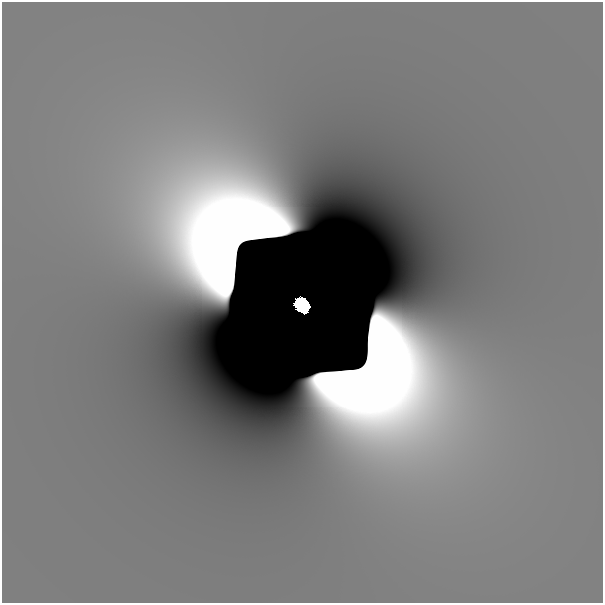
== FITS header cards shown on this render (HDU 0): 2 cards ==
NAXIS1  =                  601
NAXIS2  =                  601

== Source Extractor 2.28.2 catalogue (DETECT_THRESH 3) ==
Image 601 x 601 px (HDU 0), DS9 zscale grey, 1 PNG px = 1 image px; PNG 605 x 605 px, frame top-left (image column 1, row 601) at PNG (2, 2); no overlay
Background -5.51e-12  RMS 5.1e-12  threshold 1.52e-11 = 3 sigma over >= 5 px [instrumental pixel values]
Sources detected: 3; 2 with non-positive FLUX_AUTO (blend fragments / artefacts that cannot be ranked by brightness) are not listed; the other 1 listed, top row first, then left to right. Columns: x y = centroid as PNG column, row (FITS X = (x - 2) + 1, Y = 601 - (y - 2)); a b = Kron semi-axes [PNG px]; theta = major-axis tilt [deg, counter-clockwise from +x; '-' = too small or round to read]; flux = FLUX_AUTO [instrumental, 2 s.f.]
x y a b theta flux
302 305 12 10 -48 3.5
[2 non-positive-flux detections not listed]